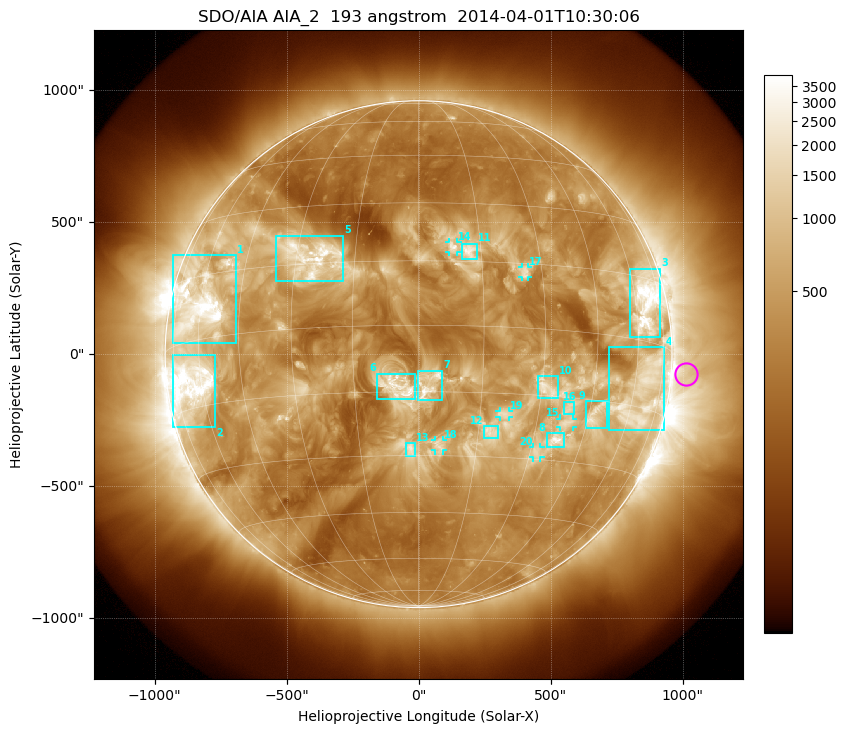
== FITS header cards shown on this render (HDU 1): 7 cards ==
TELESCOP= 'SDO/AIA'
INSTRUME= 'AIA_2'
WAVELNTH=                  193
WAVEUNIT= 'angstrom'
DATE-OBS= '2014-04-01T10:30:06.84'
CTYPE1  = 'HPLN-TAN'
CTYPE2  = 'HPLT-TAN'

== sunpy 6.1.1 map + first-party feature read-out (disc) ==
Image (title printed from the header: SDO/AIA AIA_2  193 angstrom  2014-04-01T10:30:06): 1024 x 1024 px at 2.4 arcsec/px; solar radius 960 arcsec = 400 px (full disc in frame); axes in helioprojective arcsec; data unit not stated in the header (colour bar unlabelled)
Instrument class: DISC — disc imager (sunpy class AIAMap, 193 A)
Bright regions (active regions / flare kernels): reference = the median radial profile (limb darkening/brightening removed); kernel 9 px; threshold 5 sigma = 965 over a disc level ~350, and >= 1.15x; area >= 12 px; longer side >= 10 px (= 24 arcsec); searched inside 0.97 R_sun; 29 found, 20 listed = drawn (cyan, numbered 1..; 6 of them under ~33 arcsec drawn as corner ticks so the feature stays visible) (cap 20 boxes per figure: the strongest are kept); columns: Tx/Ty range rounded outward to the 5 arcsec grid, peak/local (2 s.f.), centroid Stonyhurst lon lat
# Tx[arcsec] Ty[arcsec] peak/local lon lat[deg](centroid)
1 -930..-690 40..375 16 -61 +8
2 -930..-770 -275..-5 14 -65 -10
3 800..915 65..325 13 +65 +9
4 720..930 -290..30 8.3 +64 -12
5 -540..-285 275..450 7.8 -26 +17
6 -155..-15 -170..-75 8.4 -5 -14
7 -5..90 -175..-60 7.7 +2 -14
8 485..555 -355..-300 7.6 +37 -25
9 630..715 -280..-175 6.4 +47 -18
10 450..530 -165..-85 4.3 +31 -13
11 165..220 360..420 5.6 +12 +18
12 250..305 -320..-270 4.1 +18 -24
13 -50..-15 -390..-335 4.6 -2 -28
14 115..150 385..425 4.9 +8 +19
15 535..585 -275..-245 4.8 +39 -21
16 550..590 -225..-180 4.1 +38 -17
17 390..415 290..330 4.1 +25 +13
18 60..90 -365..-325 3.7 +5 -28
19 305..345 -240..-215 3.6 +21 -20
20 435..460 -390..-350 4.2 +32 -28
Off-limb structures (1.02-1.3 R_sun): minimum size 162 px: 2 found; the strongest spans PA ~220..310 deg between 1.02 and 1.3 R_sun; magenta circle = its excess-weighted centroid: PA ~265 deg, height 1.06 R_sun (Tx ~1010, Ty ~-75 arcsec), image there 2.5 x the reference